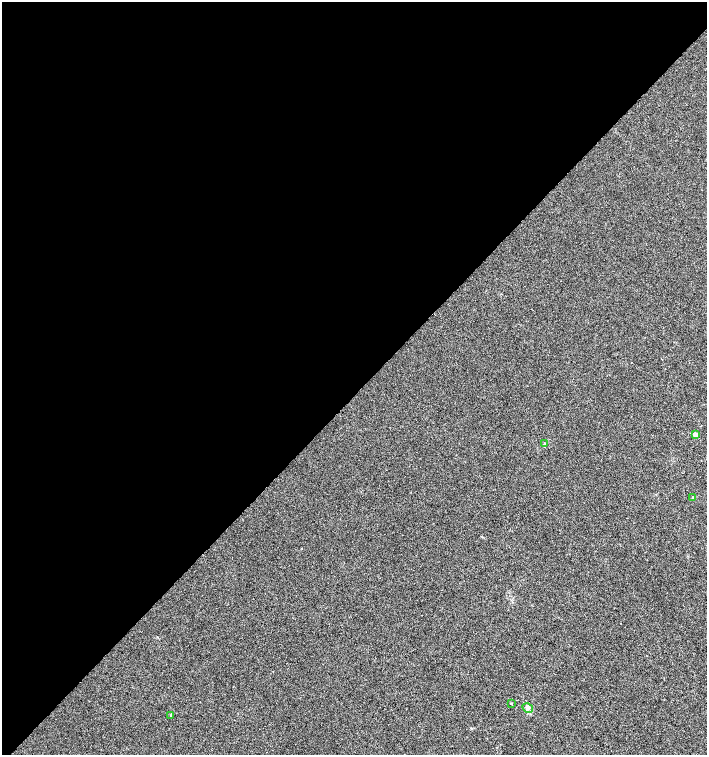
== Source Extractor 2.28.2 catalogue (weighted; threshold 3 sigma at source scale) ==
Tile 2 of 4 x 4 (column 2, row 1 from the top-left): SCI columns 1568-2976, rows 4524-6028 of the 6016 x 6029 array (HDU 1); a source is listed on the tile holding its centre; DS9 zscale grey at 2 x 2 block average (1 PNG px = mean of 2 x 2 image px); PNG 709 x 757 px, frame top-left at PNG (2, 2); each listed source drawn as its Kron ellipse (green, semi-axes under 4 px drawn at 4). Shown black and unused: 52% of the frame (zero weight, under 3 of 4 exposures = <1% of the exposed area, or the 3 px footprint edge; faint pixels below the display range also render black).
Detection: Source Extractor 2.28.2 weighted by HDU 2 'WHT'; one run over the whole footprint, this tile lists its part. Background 0.00421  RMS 0.0043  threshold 0.0193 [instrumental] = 3 sigma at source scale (4.5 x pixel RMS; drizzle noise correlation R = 1.50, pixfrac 1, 0.0396/0.0396 arcsec/px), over >= 5 px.
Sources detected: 6; all 6 listed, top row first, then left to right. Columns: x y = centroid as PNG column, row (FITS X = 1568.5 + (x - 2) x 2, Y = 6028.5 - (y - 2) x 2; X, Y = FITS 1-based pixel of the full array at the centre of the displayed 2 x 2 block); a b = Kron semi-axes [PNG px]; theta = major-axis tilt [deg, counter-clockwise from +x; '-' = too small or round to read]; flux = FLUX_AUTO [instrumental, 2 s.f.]
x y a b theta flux
695 435 3 2 - 14
545 443 4 3 - 0.96
693 497 3 2 - 0.6
511 703 3 2 - 0.63
528 708 6 4 -31 2.5
171 715 3 3 - 0.67